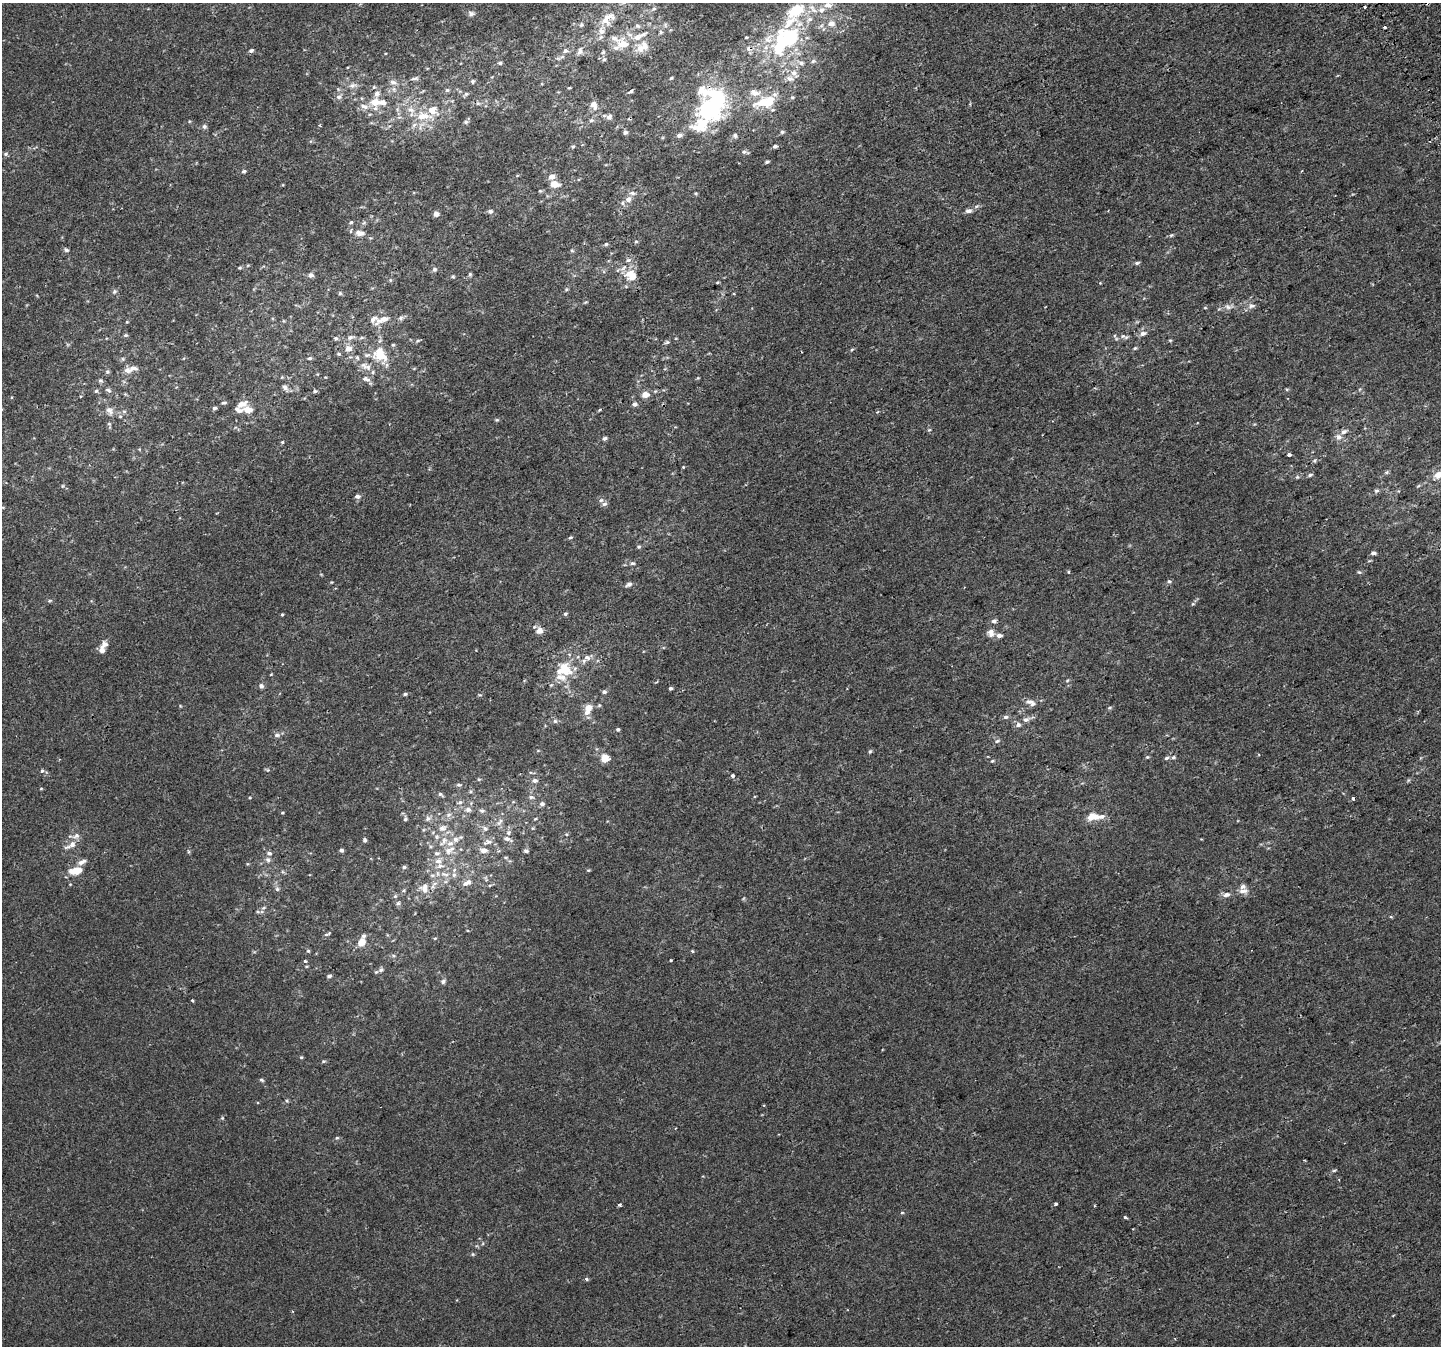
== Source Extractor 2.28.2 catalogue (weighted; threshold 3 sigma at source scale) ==
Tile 10 of 4 x 4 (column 2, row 3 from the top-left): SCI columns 1481-2919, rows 1523-2866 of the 5835 x 5676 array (HDU 1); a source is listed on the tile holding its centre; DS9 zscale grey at full resolution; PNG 1443 x 1348 px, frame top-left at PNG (2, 3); no overlay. Shown black and unused: <1% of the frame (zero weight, under 2 of 3 exposures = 2% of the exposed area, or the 3 px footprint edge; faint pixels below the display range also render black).
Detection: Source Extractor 2.28.2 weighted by HDU 2 'WHT'; one run over the whole footprint, this tile lists its part. Background 8.60e-05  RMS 0.0028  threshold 0.0127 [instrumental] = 3 sigma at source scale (4.5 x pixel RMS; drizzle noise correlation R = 1.50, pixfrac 1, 0.0396/0.0396 arcsec/px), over >= 5 px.
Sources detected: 330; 1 inside a brighter object's white glare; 3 cosmic-ray / hot-pixel residue — not listed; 54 inside a brighter listed object's ellipse — not listed separately; the other 272 listed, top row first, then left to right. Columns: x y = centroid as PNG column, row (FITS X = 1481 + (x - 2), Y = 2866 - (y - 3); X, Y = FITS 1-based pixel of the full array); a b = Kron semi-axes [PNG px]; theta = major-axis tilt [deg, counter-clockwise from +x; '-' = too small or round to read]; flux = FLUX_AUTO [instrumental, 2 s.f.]
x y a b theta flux
623 3 6 4 18 0.42
828 5 10 7 8 1.4
1364 7 3 3 - 1.9
654 9 8 5 27 0.63
813 9 16 6 -52 1.8
471 14 8 7 - 0.92
605 20 15 15 - 3.8
831 23 9 7 -1 1.7
581 25 7 6 - 0.65
638 26 8 6 -31 0.72
1384 27 3 2 - 0.4
661 32 4 4 - 0.99
746 37 3 3 - 0.25
786 39 40 24 45 31
623 44 14 9 1 4.7
642 47 19 12 30 4
749 49 9 7 -8 1.3
251 51 5 4 - 0.62
565 51 7 6 - 0.97
580 51 11 7 76 1.3
603 52 6 5 - 0.61
604 59 7 5 43 0.56
813 61 7 5 17 0.61
500 63 6 5 - 0.47
801 63 10 6 -22 1.2
794 74 14 8 -47 2.1
414 78 14 4 9 0.9
671 78 4 4 - 0.33
473 81 6 5 - 0.53
393 82 12 6 -16 1.3
352 85 12 7 10 1.5
374 87 5 5 - 0.45
569 88 5 3 - 0.24
394 89 8 7 - 1.2
447 90 7 5 1 0.57
631 91 6 4 44 0.55
466 94 8 5 40 0.62
339 97 8 7 - 1.1
375 102 10 9 - 4.1
765 102 31 14 14 9.6
478 103 6 5 - 0.56
594 105 12 8 -67 2.1
364 106 14 8 -15 2.2
709 109 28 22 -18 24
423 116 23 11 -6 6.3
609 116 9 8 - 1
591 120 7 5 20 0.61
189 121 5 3 - 0.23
466 122 6 5 - 0.59
204 126 6 5 - 0.69
625 132 5 4 - 0.87
782 132 6 4 14 0.52
679 135 7 6 - 0.88
735 135 6 6 - 0.66
573 146 6 4 65 0.39
775 146 5 4 - 0.65
744 152 9 4 -12 0.64
6 154 6 5 - 0.51
767 162 5 3 - 0.46
244 171 5 4 - 0.53
1302 171 3 2 - 0.38
552 176 9 7 4 1.4
555 184 9 6 -13 3
540 191 5 4 - 0.32
696 193 4 4 - 0.3
628 199 8 7 - 1.4
490 211 6 5 - 0.77
968 211 9 6 7 1
436 214 5 4 - 1.6
351 222 5 4 - 0.43
360 233 14 8 -6 2
1171 235 6 4 21 0.44
636 241 5 4 - 0.35
606 244 6 4 16 0.45
66 250 6 5 - 0.62
572 251 5 5 - 0.4
628 260 7 6 - 0.75
1137 263 6 4 2 0.56
240 268 5 4 - 0.37
434 269 7 6 - 0.58
470 274 5 4 - 0.42
311 275 7 6 - 0.99
453 277 4 3 - 0.34
632 277 14 11 -15 4.1
390 280 6 4 -90 0.31
717 282 5 3 - 0.3
566 289 6 5 - 0.38
114 291 7 6 - 0.59
340 293 5 4 - 0.38
585 302 7 3 23 0.31
1252 306 11 6 11 1
1228 307 9 6 -16 1.1
1205 308 5 3 - 0.23
401 318 7 5 46 0.65
383 319 21 7 22 2.8
127 322 4 3 - 0.25
1143 333 10 7 12 1.1
125 335 6 4 1 0.43
1123 336 9 6 -9 0.85
350 337 8 6 21 0.98
336 338 5 4 - 0.55
1170 340 4 4 - 0.32
418 341 7 4 20 0.41
667 342 6 5 - 0.48
393 345 5 4 - 0.31
1135 348 5 4 - 0.38
348 349 7 6 - 2.1
852 350 5 3 - 0.32
379 356 24 12 -20 5.6
357 357 6 4 -58 0.36
310 358 6 4 14 0.47
368 367 10 7 -69 1.4
133 368 14 7 0 1.7
108 372 6 5 - 0.48
366 379 12 6 -20 1.1
100 380 6 6 - 0.59
285 388 10 6 -54 1
108 390 10 5 -27 0.76
96 391 5 5 - 0.48
315 391 5 4 - 0.49
125 394 4 4 - 0.28
645 394 7 6 - 2.5
224 403 6 4 1 0.43
242 404 15 7 24 1.9
634 404 6 5 - 0.94
214 408 5 4 - 0.49
248 410 8 6 -15 3
599 410 6 3 33 0.3
109 411 13 9 -55 1.9
124 411 6 4 0 0.54
120 416 5 5 - 0.46
497 420 6 4 19 0.36
929 430 6 4 40 0.37
1339 437 9 8 - 1.4
605 438 5 4 - 0.67
282 442 5 4 - 0.3
1289 455 4 3 - 1.6
1314 461 6 4 19 0.38
683 467 4 3 - 0.24
1386 472 6 5 - 0.46
1310 475 6 3 17 0.56
1439 475 11 7 22 2.7
1297 477 5 5 - 0.35
1418 486 6 3 18 0.33
1376 491 7 5 7 0.56
357 496 6 5 - 1
604 504 7 5 29 0.75
570 537 6 4 21 0.38
639 547 6 5 - 0.42
1373 553 5 4 - 0.82
632 563 6 4 -11 0.5
1069 572 3 3 - 0.75
1359 572 6 5 - 0.42
1169 581 6 5 - 0.46
629 584 8 5 30 0.9
50 600 6 3 19 0.33
1193 604 5 3 - 0.29
565 614 6 4 15 0.44
282 615 4 3 - 0.27
994 621 7 5 31 0.76
539 631 8 7 - 1.9
991 633 11 9 -68 1.8
102 650 11 7 85 1.6
587 657 14 8 20 1.9
565 668 23 12 -44 6.1
271 674 4 3 - 0.2
1067 681 5 3 - 0.3
551 685 6 5 - 0.4
261 686 6 6 - 0.78
670 688 4 3 - 0.52
604 692 6 5 - 0.65
405 694 5 4 - 0.49
480 695 5 3 - 0.28
1031 702 15 7 -20 1.4
599 705 6 5 - 0.39
588 708 11 10 - 2.3
1109 708 6 4 3 0.4
1006 717 7 5 1 0.72
1026 719 10 7 17 1.2
555 721 6 6 - 0.61
618 729 4 4 - 0.49
277 735 8 6 1 0.82
997 741 8 5 16 0.55
870 751 6 4 73 0.42
1147 757 5 4 - 0.35
1173 757 6 5 - 0.57
605 758 10 9 - 2.8
1166 758 7 5 18 0.54
992 761 6 4 16 0.39
267 769 6 4 -20 0.33
42 771 6 5 - 0.5
732 776 5 4 - 0.66
479 779 5 4 - 0.34
535 780 7 6 - 0.89
459 785 7 5 -1 0.51
41 789 5 3 - 0.24
470 791 5 5 - 0.44
440 794 8 5 -33 0.62
531 797 8 5 -9 0.67
1353 798 3 3 - 0.53
460 802 7 5 14 0.73
542 804 6 5 - 0.8
468 810 9 7 -5 1.3
482 811 7 6 - 0.74
282 813 4 4 - 0.29
449 815 8 6 22 1
1093 816 17 8 3 4.1
428 818 9 6 28 1.1
405 819 6 5 - 0.53
535 819 5 4 - 0.3
500 822 11 5 58 1.1
442 828 12 9 12 2.1
485 828 9 7 -28 1.1
508 833 6 5 - 0.78
566 834 5 4 - 0.29
455 839 9 8 - 1.7
507 839 15 6 -19 1.2
365 840 6 4 84 0.52
444 841 18 9 52 3
488 842 16 7 20 1.8
71 845 18 8 29 2.3
341 850 4 4 - 0.64
448 851 11 9 -25 2.2
526 851 5 4 - 0.7
269 853 7 5 -5 0.83
506 857 6 4 -1 0.39
268 860 7 6 - 0.83
438 861 10 9 - 2
404 867 6 4 1 0.56
588 870 5 3 - 0.28
78 871 15 10 31 3.1
444 874 15 6 -13 1.8
432 875 6 5 - 0.65
467 883 15 7 25 1.9
490 885 6 3 18 0.34
425 886 14 9 29 2.3
277 889 7 5 -88 0.64
404 890 6 4 71 0.4
1243 891 14 7 5 1.8
1226 895 11 7 9 1.2
395 896 6 5 - 0.53
398 903 7 5 4 0.62
263 908 7 4 31 0.47
1391 917 5 3 - 0.26
327 934 10 3 25 0.45
435 938 5 4 - 0.32
361 942 10 7 54 2.9
308 951 5 5 - 0.38
692 951 5 3 - 0.25
393 956 6 4 -2 0.43
671 960 3 2 - 0.27
305 961 4 4 - 0.35
381 970 6 6 - 0.65
329 976 5 4 - 0.62
443 981 7 6 - 0.67
192 1000 3 3 - 0.31
301 1057 5 4 - 0.32
323 1061 6 4 20 0.37
261 1080 6 4 -32 0.48
287 1101 5 4 - 0.33
764 1105 2 2 - 0.23
222 1118 5 4 - 0.34
337 1138 5 4 - 0.37
1334 1170 6 4 3 0.35
1056 1204 3 3 - 0.65
619 1205 3 3 - 0.84
1094 1206 4 3 - 0.24
902 1213 5 3 - 0.29
1125 1217 4 4 - 0.49
473 1254 5 5 - 0.35
586 1279 5 4 - 0.43
1393 1315 4 3 - 0.24
Overlapping masked pixels (flux is a lower limit): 1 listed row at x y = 749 49
Isophote crosses this tile's border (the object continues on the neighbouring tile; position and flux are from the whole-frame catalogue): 2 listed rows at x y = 623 3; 1439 475